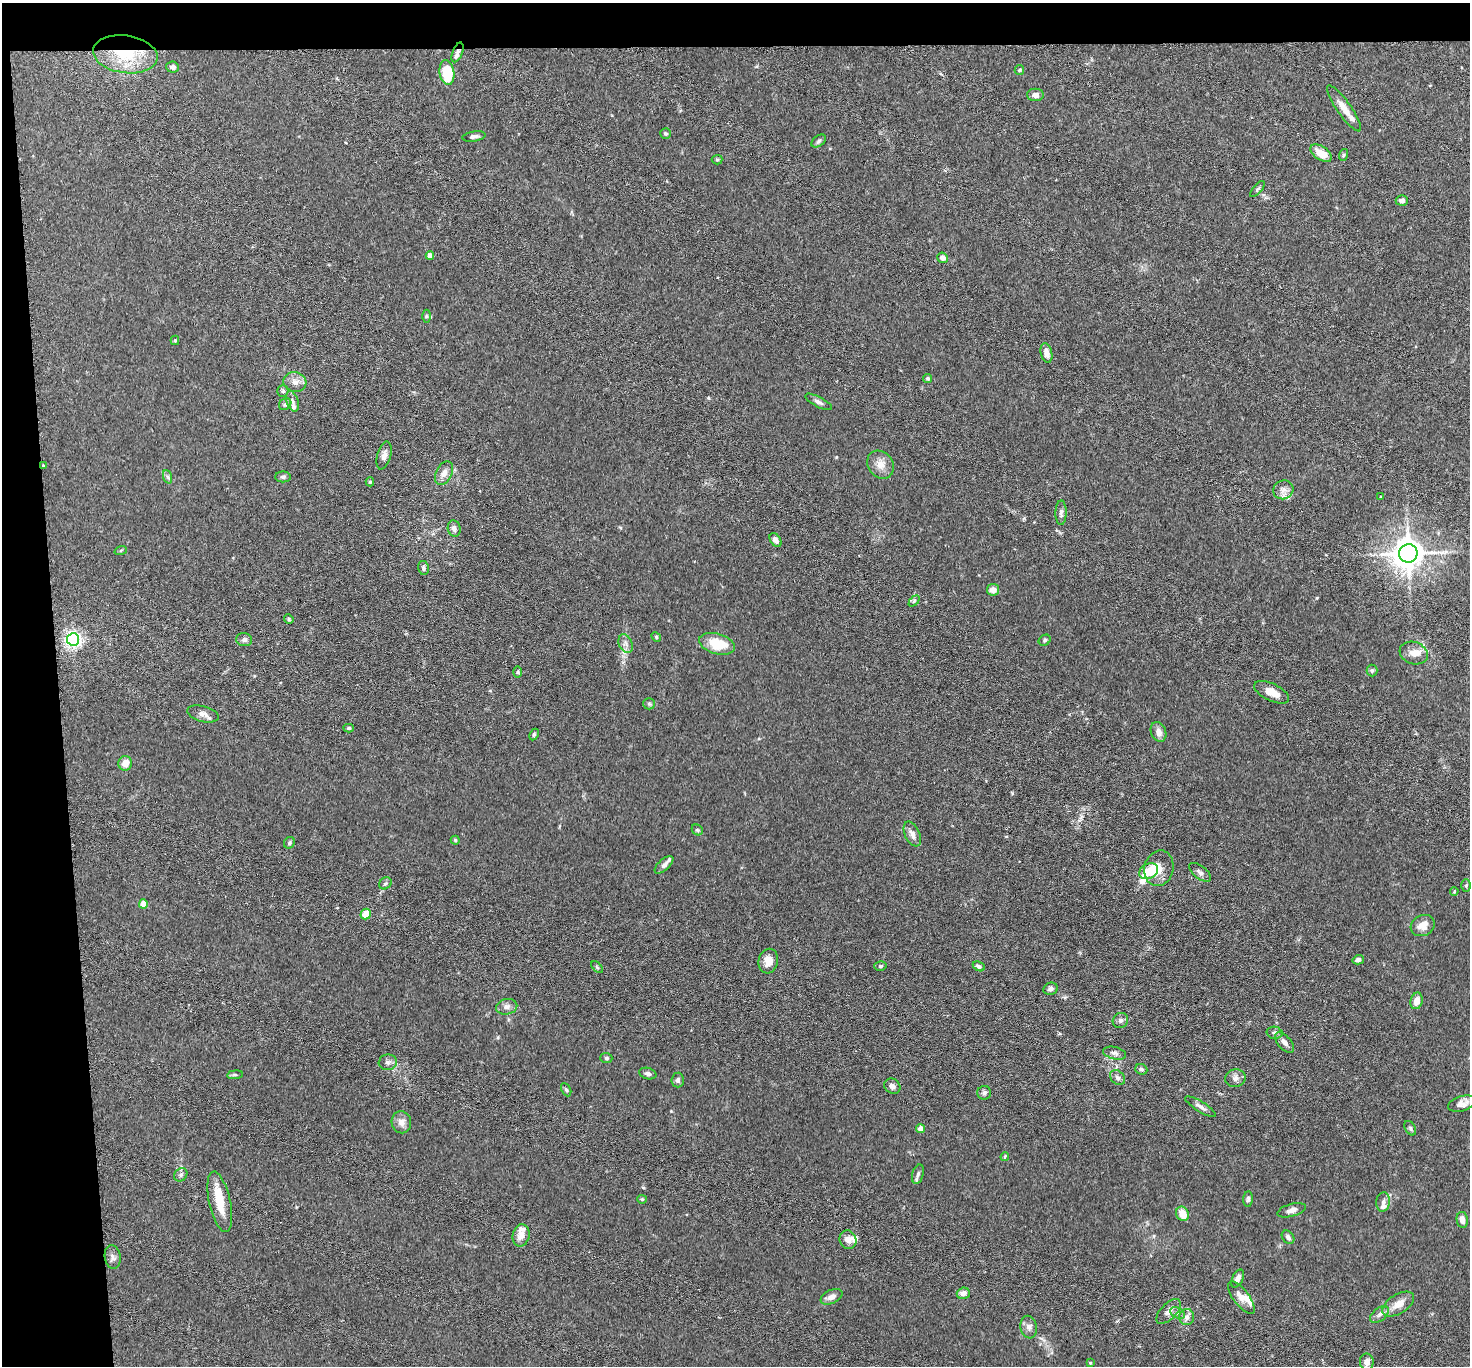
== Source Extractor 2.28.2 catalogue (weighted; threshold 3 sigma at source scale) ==
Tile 1 of 3 x 3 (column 1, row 1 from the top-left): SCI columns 6-1473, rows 2893-4256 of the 4413 x 4384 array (HDU 1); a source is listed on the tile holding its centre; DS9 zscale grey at full resolution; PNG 1472 x 1368 px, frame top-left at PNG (2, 3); each listed source drawn as its Kron ellipse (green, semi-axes under 4 px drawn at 4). Shown black and unused: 7% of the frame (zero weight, under 3 of 6 exposures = <1% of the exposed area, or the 3 px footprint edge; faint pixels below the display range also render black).
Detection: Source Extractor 2.28.2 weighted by HDU 2 'WHT'; one run over the whole footprint, this tile lists its part. Background 0.0435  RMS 0.0023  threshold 0.00929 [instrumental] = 3 sigma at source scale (4.09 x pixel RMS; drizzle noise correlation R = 1.36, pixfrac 0.8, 0.05/0.05 arcsec/px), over >= 5 px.
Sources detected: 138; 2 inside a brighter object's white glare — neither listed nor drawn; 8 inside a brighter listed object's ellipse — not listed separately; the other 128 listed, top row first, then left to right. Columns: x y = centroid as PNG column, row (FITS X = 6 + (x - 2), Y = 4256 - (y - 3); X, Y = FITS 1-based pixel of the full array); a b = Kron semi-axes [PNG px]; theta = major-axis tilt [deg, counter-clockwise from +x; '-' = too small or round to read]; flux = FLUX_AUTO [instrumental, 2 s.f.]
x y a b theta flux
457 52 10 5 68 0.85
125 54 32 18 -8 9.9
173 67 6 5 - 0.78
1019 70 5 4 - 0.27
447 73 12 7 -80 7.6
1035 95 8 6 -2 1
1344 108 27 7 -55 2.4
665 133 5 5 - 0.34
474 136 11 5 9 0.67
819 141 8 5 37 0.42
1321 153 12 6 -34 3
1343 155 6 4 71 0.26
717 160 5 4 - 0.3
1257 189 10 4 48 0.35
1402 200 6 5 - 0.78
430 256 4 4 - 1.2
942 258 5 5 - 1.1
426 316 6 4 89 0.32
175 340 5 4 - 0.25
1046 353 10 5 -77 1.3
928 378 4 4 - 0.34
295 382 11 10 - 1.4
283 391 6 5 - 0.38
293 401 10 5 -72 0.69
819 402 15 5 -28 0.75
285 404 6 5 - 0.45
384 455 14 6 74 1.1
43 465 2 2 - 0.19
880 465 15 12 -52 2.1
444 473 12 8 63 1.5
168 477 7 4 -71 0.38
283 477 8 5 -1 0.41
370 482 4 4 - 0.34
1283 490 10 9 - 1.1
1380 497 3 3 - 0.26
1061 513 12 5 89 0.72
454 528 8 6 -80 0.79
775 540 7 5 -55 1.1
121 550 6 4 19 0.27
1408 553 9 9 - 340
423 568 7 5 -77 0.5
993 590 6 6 - 1.5
914 601 6 4 46 0.27
289 619 5 4 - 0.27
656 637 5 4 - 0.27
73 639 6 6 - 77
244 640 8 6 -11 0.64
1045 640 6 5 - 0.4
626 644 10 6 -66 0.86
717 644 18 10 -16 5.5
1414 653 14 11 -19 1.9
1372 671 6 5 - 0.35
518 672 6 4 89 0.28
1272 692 19 8 -26 2.5
649 704 6 5 - 0.36
203 714 16 8 -15 1.2
349 728 5 4 - 0.35
1159 732 10 7 -67 1.3
534 734 6 4 64 0.29
125 763 7 7 - 2
697 830 6 5 - 0.29
912 834 13 7 -65 1.2
455 840 4 4 - 0.28
289 843 6 5 - 0.4
664 865 11 5 42 0.84
1159 868 18 14 75 2.9
1149 871 10 7 28 4.9
1200 872 13 6 -37 0.72
385 883 7 5 40 0.45
1466 885 6 5 - 0.32
1454 891 4 3 - 0.2
143 904 4 4 - 3.1
366 914 5 5 - 3.2
1423 926 12 10 26 2.2
1358 960 6 4 16 0.67
768 961 12 9 75 2.2
880 966 6 5 - 0.31
979 966 6 4 -28 0.63
597 967 7 4 -46 0.3
1051 989 7 6 - 0.7
1417 1001 8 6 76 1.6
507 1007 10 7 13 0.93
1120 1020 8 7 - 0.61
1274 1033 8 6 -13 0.59
1285 1043 12 6 -48 1
1115 1053 12 6 -14 0.79
606 1058 6 5 - 0.33
388 1062 9 8 - 0.87
1141 1069 6 5 - 0.44
648 1073 9 5 -16 0.64
235 1075 8 4 8 0.33
1118 1078 8 6 -43 0.63
1235 1078 10 8 11 0.92
678 1080 7 6 - 0.53
892 1086 8 7 - 0.78
566 1090 7 4 -63 0.36
984 1093 7 7 - 0.57
1462 1104 14 7 16 1.3
1200 1106 17 5 -32 0.94
401 1122 11 10 - 1.4
1410 1128 8 5 -61 0.4
920 1129 4 4 - 2
1005 1157 4 3 - 0.29
918 1174 10 5 74 0.57
181 1175 7 6 - 0.54
642 1199 4 4 - 0.26
1248 1199 8 4 87 0.45
220 1202 31 10 -78 4.7
1383 1202 9 6 81 0.75
1292 1210 14 6 16 1.1
1183 1214 7 6 - 3
1462 1220 8 5 -80 1.3
521 1235 11 8 77 1.9
1288 1237 7 5 -51 0.58
848 1240 9 8 - 1.1
113 1257 12 8 -81 0.85
1238 1279 10 5 63 1
963 1293 6 5 - 1.4
832 1297 11 7 25 1.2
1241 1298 19 7 -53 1.7
1398 1304 18 9 32 2.4
1169 1311 15 8 46 1.3
1178 1313 8 5 -28 0.65
1379 1314 11 6 38 0.8
1187 1317 8 7 - 0.98
1029 1327 11 8 -80 0.94
1367 1362 8 7 - 1.4
1090 1363 4 3 - 0.21
Overlapping masked pixels (flux is a lower limit): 3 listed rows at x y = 457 52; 125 54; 43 465